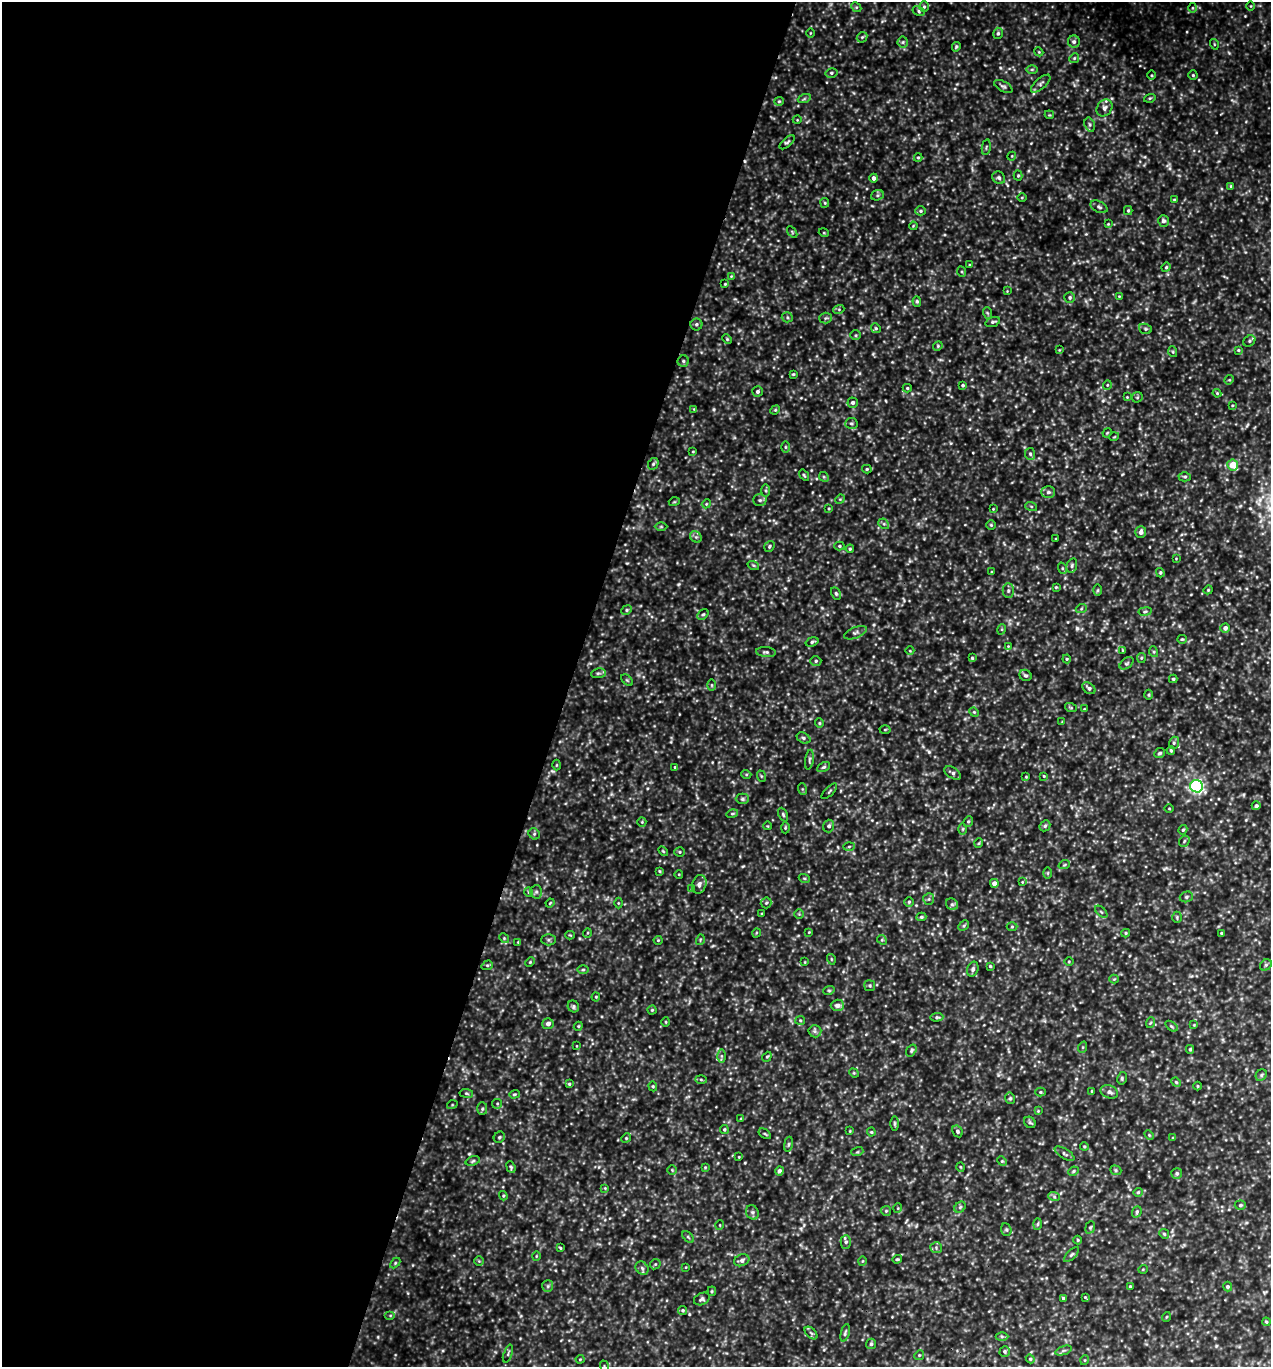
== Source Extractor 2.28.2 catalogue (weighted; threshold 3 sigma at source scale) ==
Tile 5 of 4 x 4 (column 1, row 2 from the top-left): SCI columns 295-1563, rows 2762-4126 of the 5508 x 5497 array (HDU 1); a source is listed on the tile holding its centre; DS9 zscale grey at full resolution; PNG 1273 x 1369 px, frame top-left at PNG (2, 2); each listed source drawn as its Kron ellipse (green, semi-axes under 4 px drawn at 4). Shown black and unused: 45% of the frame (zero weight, under 3 of 5 exposures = <1% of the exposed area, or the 3 px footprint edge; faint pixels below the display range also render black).
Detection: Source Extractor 2.28.2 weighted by HDU 2 'WHT'; one run over the whole footprint, this tile lists its part. Background 0.632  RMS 0.11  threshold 0.477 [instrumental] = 3 sigma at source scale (4.5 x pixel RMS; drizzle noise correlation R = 1.50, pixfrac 1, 0.05/0.05 arcsec/px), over >= 5 px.
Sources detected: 363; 2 too faint to see at this stretch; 1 cosmic-ray / hot-pixel residue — neither listed nor drawn; the other 360 listed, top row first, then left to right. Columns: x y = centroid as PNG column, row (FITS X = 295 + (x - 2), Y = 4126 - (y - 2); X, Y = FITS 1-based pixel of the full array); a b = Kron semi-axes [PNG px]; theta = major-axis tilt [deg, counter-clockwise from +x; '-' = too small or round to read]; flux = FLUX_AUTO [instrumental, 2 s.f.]
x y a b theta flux
1251 6 4 3 - 8.3
856 7 5 4 - 14
924 7 5 4 - 15
1192 8 5 3 - 9.1
919 11 6 4 -30 18
810 33 5 3 - 7.7
998 33 5 4 - 20
862 37 6 4 44 15
903 42 5 5 - 15
1074 42 6 6 - 28
1214 44 5 3 - 9.3
956 47 5 4 - 15
1039 52 4 3 - 9
1074 58 5 4 - 14
1032 69 6 4 1 13
831 73 6 5 - 20
1151 75 5 3 - 10
1193 75 4 4 - 14
1041 84 12 5 42 32
1003 86 10 5 -28 26
1150 98 6 3 17 11
804 99 6 4 19 17
779 101 5 4 - 14
1105 108 9 7 54 44
1049 115 4 4 - 9.8
797 120 4 3 - 7.7
1090 125 7 5 -72 22
787 142 9 4 41 19
986 147 8 2 79 10
1012 156 4 3 - 8.9
918 157 4 4 - 12
1018 176 5 4 - 12
874 178 4 4 - 36
999 178 7 6 - 29
1231 186 4 4 - 14
877 195 6 5 - 18
1022 198 5 3 - 8.6
1174 200 3 3 - 10
825 203 5 4 - 13
1099 207 9 5 -25 25
1128 210 4 4 - 14
921 211 5 4 - 20
1163 221 6 5 - 27
1108 224 3 3 - 9
913 226 4 3 - 9.1
792 232 6 3 -54 11
824 233 5 3 - 9.3
969 265 3 3 - 9.7
1166 267 5 4 - 13
962 272 5 3 - 12
731 276 4 4 - 9
725 284 3 3 - 10
1007 291 3 3 - 6.4
1119 296 4 3 - 8.2
1070 298 5 5 - 18
917 301 5 4 - 15
839 309 5 3 - 12
988 313 6 4 -69 13
787 317 5 5 - 17
826 318 6 5 - 18
993 322 7 4 17 21
696 324 6 6 - 22
876 328 5 4 - 16
1145 329 6 5 - 16
856 335 5 5 - 15
727 339 5 3 - 11
1249 341 6 5 - 20
938 346 5 4 - 13
1059 350 4 3 - 7.9
1238 350 4 4 - 9.8
1173 352 5 3 - 11
683 361 6 5 - 20
793 374 3 3 - 11
1229 380 5 4 - 11
963 385 4 4 - 14
1107 385 4 4 - 11
907 388 4 4 - 13
757 392 5 5 - 29
1217 393 4 3 - 10
1127 397 3 3 - 8.4
1137 397 6 5 - 14
853 403 5 5 - 30
1232 405 4 2 - 8.8
694 409 4 4 - 8.9
775 410 5 4 - 12
851 423 6 5 - 18
1107 433 5 4 - 10
1114 437 5 3 - 8.3
785 447 6 4 -90 13
693 451 4 2 - 7.8
1030 454 6 5 - 20
653 464 6 5 - 19
1233 465 6 5 - 200
867 469 4 4 - 13
804 475 6 3 -54 12
824 477 5 4 - 14
1185 477 6 4 1 19
766 490 6 3 -90 14
1048 492 7 5 1 26
840 499 5 4 - 10
760 500 7 5 0 22
674 502 5 3 - 9.4
706 504 4 3 - 9.8
1031 506 6 4 -19 14
829 508 3 3 - 10
993 509 4 3 - 7.5
884 524 6 4 -43 17
991 525 4 4 - 13
661 527 6 4 0 14
1141 532 6 5 - 48
696 537 6 5 - 22
1056 539 3 2 - 6.7
769 546 6 4 56 17
839 546 5 4 - 15
850 549 4 3 - 13
1176 559 4 3 - 8.5
753 565 6 3 -18 13
1072 566 7 5 74 22
1062 568 6 3 -72 13
991 572 4 2 - 8.5
1160 573 5 4 - 13
1056 587 4 4 - 10
1098 590 6 4 88 13
1208 590 4 3 - 11
1008 591 7 5 90 25
836 593 6 4 -63 18
1081 609 5 3 - 11
627 610 5 4 - 17
1145 611 7 3 9 13
703 614 6 4 46 17
1225 628 5 4 - 42
1002 629 5 3 - 9.8
856 633 12 5 21 32
1182 639 5 4 - 13
812 642 7 4 18 20
1008 646 4 4 - 8.5
1123 650 4 3 - 9.2
910 651 4 3 - 7.3
766 652 10 5 -5 25
1154 652 5 3 - 12
972 658 4 4 - 11
1141 658 5 4 - 12
1067 659 4 4 - 11
816 661 5 5 - 17
1126 663 8 5 36 19
598 673 7 5 7 21
1025 675 6 5 - 20
1173 679 4 3 - 15
627 680 7 4 -45 13
712 685 6 4 -90 11
1089 688 7 5 -38 30
1148 695 5 3 - 12
1071 708 6 4 -19 13
1084 709 3 3 - 7.5
974 712 5 4 - 13
1062 722 3 3 - 7
819 723 5 4 - 13
885 730 5 3 - 11
803 738 7 5 -28 25
1174 743 6 5 - 19
1171 750 4 3 - 13
1160 753 5 5 - 21
809 760 10 3 81 20
556 765 5 3 - 9.6
675 767 4 3 - 10
824 767 7 4 26 19
953 773 9 5 -32 29
746 774 5 3 - 11
761 776 6 3 -71 11
1044 776 3 3 - 8.5
1026 777 4 3 - 8.9
1196 786 6 6 - 1700
802 789 6 4 -71 12
829 791 10 3 45 14
742 799 7 5 0 19
1256 806 4 4 - 24
1169 809 4 3 - 8.5
732 814 6 4 15 14
783 814 7 4 -64 17
968 821 5 4 - 15
642 822 5 4 - 11
768 826 4 3 - 7.4
829 826 6 5 - 30
1045 826 6 5 - 19
785 828 6 3 89 11
963 829 6 4 89 14
1183 830 5 3 - 15
534 834 6 5 - 18
1184 841 6 4 49 15
979 843 5 3 - 10
849 847 6 4 2 14
663 851 6 3 -45 11
680 852 5 4 - 13
1064 865 6 3 19 14
659 871 4 4 - 10
1048 873 6 4 90 12
679 874 4 3 - 7.8
804 878 5 3 - 12
1022 882 4 3 - 8.4
994 883 4 4 - 54
699 884 9 7 71 45
692 889 4 4 - 15
529 892 5 4 - 12
536 892 7 6 - 23
1186 897 7 5 16 23
929 899 6 5 - 19
909 902 4 4 - 15
550 903 4 3 - 8.8
618 903 5 3 - 9.2
766 903 5 5 - 15
952 904 6 5 - 23
1101 912 7 3 -45 13
762 913 4 3 - 9.1
799 914 4 4 - 11
921 917 5 4 - 16
1177 917 6 4 -90 15
964 926 6 4 44 15
1012 927 5 3 - 12
809 932 4 3 - 9
587 933 5 3 - 9.3
756 933 5 3 - 8.6
1126 933 4 4 - 13
1221 933 3 3 - 11
570 935 4 4 - 9.3
504 938 5 4 - 13
548 940 7 5 -1 20
658 940 4 4 - 11
700 940 5 3 - 10
882 940 5 4 - 13
518 942 3 3 - 8.6
831 959 5 3 - 9.4
1069 961 4 3 - 9.3
530 962 5 3 - 11
805 962 3 2 - 7
487 965 6 4 19 15
1266 965 6 5 - 18
990 966 3 3 - 13
973 969 8 5 72 27
583 970 6 4 1 15
1114 979 4 4 - 10
870 986 5 5 - 16
829 990 6 3 19 12
596 997 4 4 - 11
837 1005 6 5 - 47
573 1006 6 5 - 20
652 1010 4 4 - 12
937 1017 6 4 3 17
800 1020 5 4 - 13
666 1022 5 3 - 10
1150 1023 5 3 - 11
548 1024 5 5 - 41
1194 1025 4 4 - 8.6
578 1026 5 4 - 12
1171 1026 7 3 -35 14
815 1031 6 6 - 23
577 1046 4 2 - 6.6
1083 1047 6 4 72 13
1190 1049 4 4 - 14
911 1050 6 4 54 18
721 1056 6 4 -90 18
767 1057 5 3 - 12
854 1073 5 4 - 11
1261 1075 6 5 - 18
1122 1078 6 4 78 17
701 1080 6 4 -2 14
1176 1082 5 4 - 13
569 1084 4 4 - 14
653 1086 5 4 - 12
1197 1086 4 3 - 9.3
1092 1091 3 3 - 8.9
1040 1092 5 4 - 13
1109 1092 9 6 -22 39
466 1093 7 4 -7 15
514 1094 5 4 - 13
1010 1098 6 4 -77 17
497 1104 5 5 - 14
452 1105 5 3 - 10
482 1109 6 5 - 18
1038 1111 4 4 - 9.6
741 1119 4 4 - 12
1030 1122 6 5 - 19
895 1123 7 3 -90 14
724 1129 4 4 - 15
850 1131 3 3 - 8.1
957 1131 6 5 - 22
871 1132 4 4 - 11
765 1134 7 3 -35 14
1149 1135 5 3 - 11
499 1137 6 5 - 15
626 1138 5 4 - 12
1173 1138 4 4 - 12
788 1144 7 4 81 16
1084 1146 4 3 - 10
857 1152 6 4 17 13
1065 1154 11 5 -32 27
739 1157 3 3 - 7.4
473 1161 7 4 18 18
1002 1161 5 4 - 13
511 1167 6 4 -69 15
705 1167 3 3 - 8.7
960 1167 4 3 - 8.4
672 1170 4 4 - 11
1116 1170 6 4 -22 16
779 1171 4 4 - 35
1073 1171 5 4 - 16
1177 1173 5 5 - 23
605 1188 4 4 - 9.4
1138 1192 4 4 - 14
503 1196 5 4 - 13
1054 1196 6 4 -20 17
1240 1205 5 4 - 17
960 1207 6 5 - 18
898 1208 5 3 - 8.8
886 1211 5 5 - 14
752 1212 7 6 - 27
1137 1212 6 4 70 19
1038 1224 6 4 88 14
720 1225 5 3 - 8.2
1090 1227 6 4 68 15
1006 1230 6 5 - 16
1164 1234 5 4 - 14
688 1237 7 4 -45 15
1078 1240 4 4 - 12
846 1242 7 5 88 26
560 1248 4 3 - 9.9
936 1248 6 5 - 21
1071 1255 10 4 45 22
536 1256 5 3 - 8.8
897 1259 5 3 - 14
742 1260 8 5 20 40
479 1261 5 5 - 13
862 1261 5 3 - 9.5
395 1263 6 4 46 13
655 1264 6 4 44 14
686 1267 3 2 - 6.7
642 1268 7 6 - 27
1143 1269 5 3 - 9.1
548 1286 6 5 - 18
1130 1286 3 3 - 11
1228 1286 5 4 - 15
712 1291 4 4 - 12
1085 1297 4 3 - 9.8
1063 1298 4 3 - 15
702 1299 8 6 26 26
683 1310 4 4 - 16
390 1315 5 3 - 11
1166 1317 5 3 - 8.4
1266 1322 4 3 - 11
811 1333 8 4 -45 20
845 1333 9 4 75 18
1002 1337 6 4 -1 18
871 1344 5 4 - 23
1063 1350 8 3 19 20
1005 1351 5 5 - 18
508 1354 9 3 71 14
919 1355 5 4 - 13
580 1359 4 4 - 10
1030 1359 4 4 - 12
1085 1360 5 3 - 8.8
604 1366 6 3 -72 11
Isophote crosses this tile's border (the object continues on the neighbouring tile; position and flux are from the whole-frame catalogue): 1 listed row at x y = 604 1366
Unlisted compact peaks at least as high as the median listed source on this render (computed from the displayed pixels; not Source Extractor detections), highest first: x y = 1077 628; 929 752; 714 409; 678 584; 743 866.